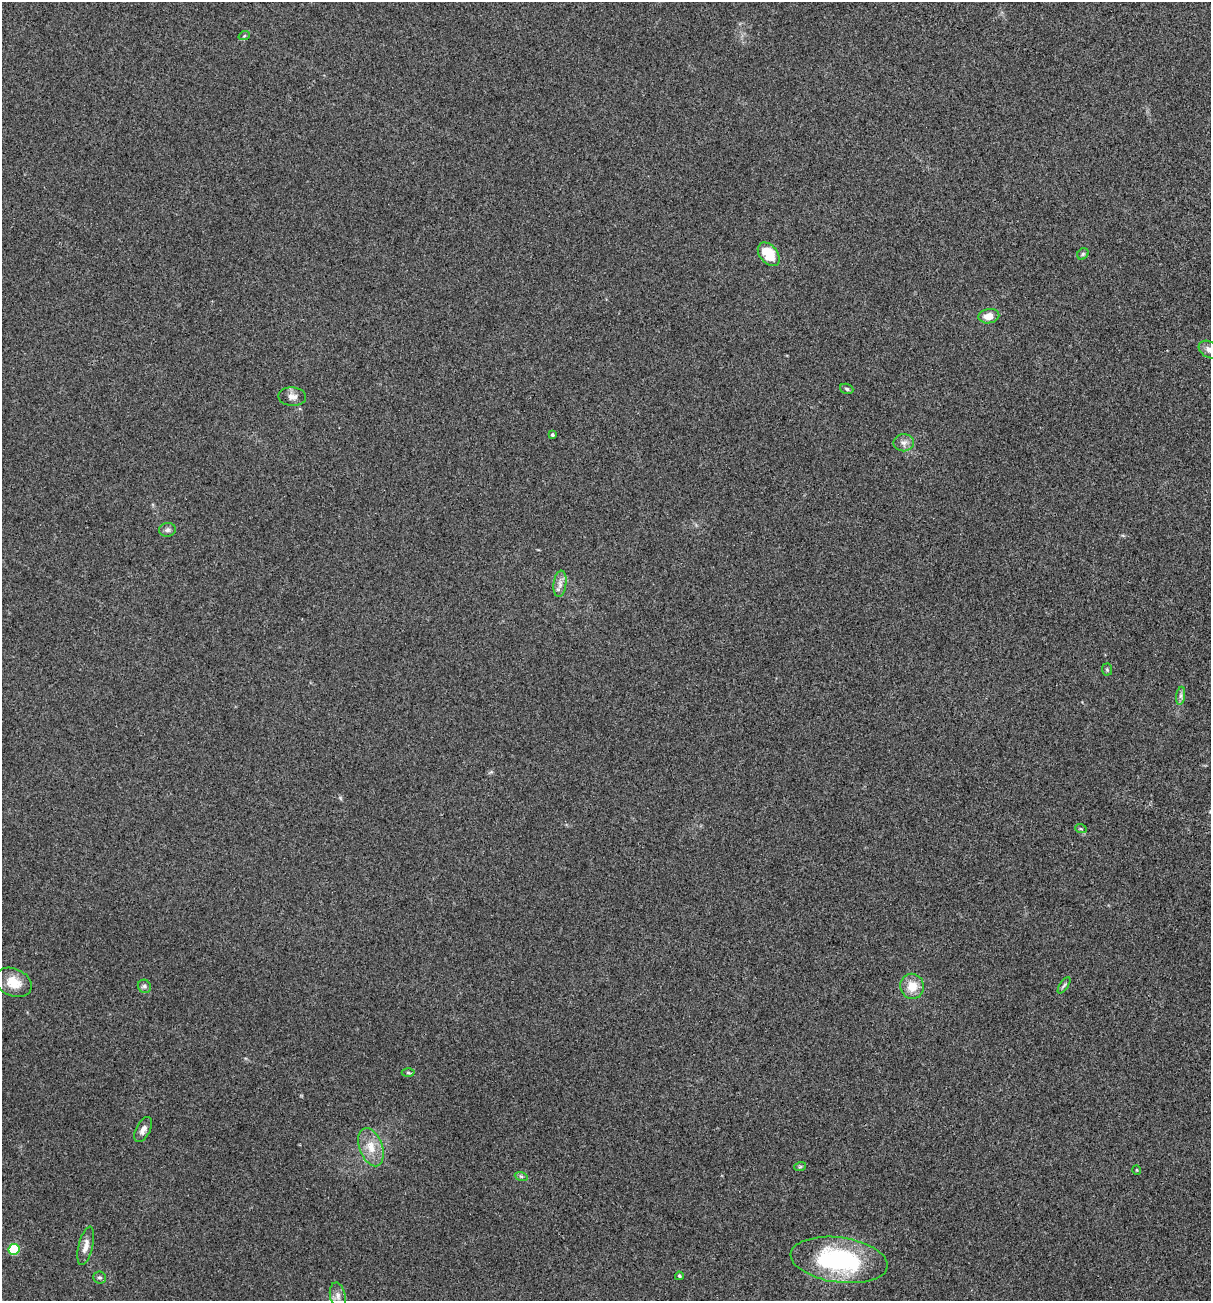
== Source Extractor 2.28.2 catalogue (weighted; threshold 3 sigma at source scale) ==
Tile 6 of 4 x 4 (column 2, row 2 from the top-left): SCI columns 1335-2543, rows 2600-3898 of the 5213 x 5200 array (HDU 1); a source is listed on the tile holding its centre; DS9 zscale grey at full resolution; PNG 1213 x 1303 px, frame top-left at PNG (2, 2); each listed source drawn as its Kron ellipse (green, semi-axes under 4 px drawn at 4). Shown black and unused: <1% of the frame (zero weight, under 3 of 4 exposures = <1% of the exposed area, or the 3 px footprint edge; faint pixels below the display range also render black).
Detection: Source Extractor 2.28.2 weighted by HDU 2 'WHT'; one run over the whole footprint, this tile lists its part. Background 0.196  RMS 0.0078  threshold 0.0351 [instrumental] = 3 sigma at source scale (4.5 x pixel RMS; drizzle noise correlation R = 1.50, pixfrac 1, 0.05/0.05 arcsec/px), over >= 5 px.
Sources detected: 30; all 30 listed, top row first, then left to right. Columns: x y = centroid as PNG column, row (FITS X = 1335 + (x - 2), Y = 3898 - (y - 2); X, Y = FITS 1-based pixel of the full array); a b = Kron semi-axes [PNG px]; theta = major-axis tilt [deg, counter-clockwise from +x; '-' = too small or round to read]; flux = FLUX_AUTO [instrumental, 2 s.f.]
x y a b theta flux
244 36 6 3 19 0.97
769 254 13 9 -51 23
1083 254 6 5 - 1.2
989 316 10 7 8 8.7
1209 349 11 8 -31 4.5
847 389 7 5 -20 1.3
292 397 14 9 -3 4.8
552 435 3 3 - 1.3
904 443 10 8 2 4.1
167 530 8 7 - 2.5
560 584 13 6 83 4.2
1107 670 6 5 - 1.2
1181 696 9 4 81 2.2
1081 829 6 3 -19 0.97
13 982 19 13 -24 14
1064 985 9 3 56 1.4
144 986 7 6 - 2
912 986 12 12 - 12
408 1073 6 4 -1 1.1
143 1130 14 7 62 4.2
371 1147 20 11 -70 12
800 1167 6 3 19 0.94
1137 1170 5 3 - 0.57
521 1176 6 4 -19 1.3
86 1246 20 7 76 6.6
14 1249 5 5 - 42
839 1260 49 22 -8 100
679 1276 4 3 - 1.2
100 1277 6 6 - 1.7
338 1295 13 7 -78 4.7
Isophote crosses this tile's border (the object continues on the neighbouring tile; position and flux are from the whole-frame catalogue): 1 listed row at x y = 1209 349